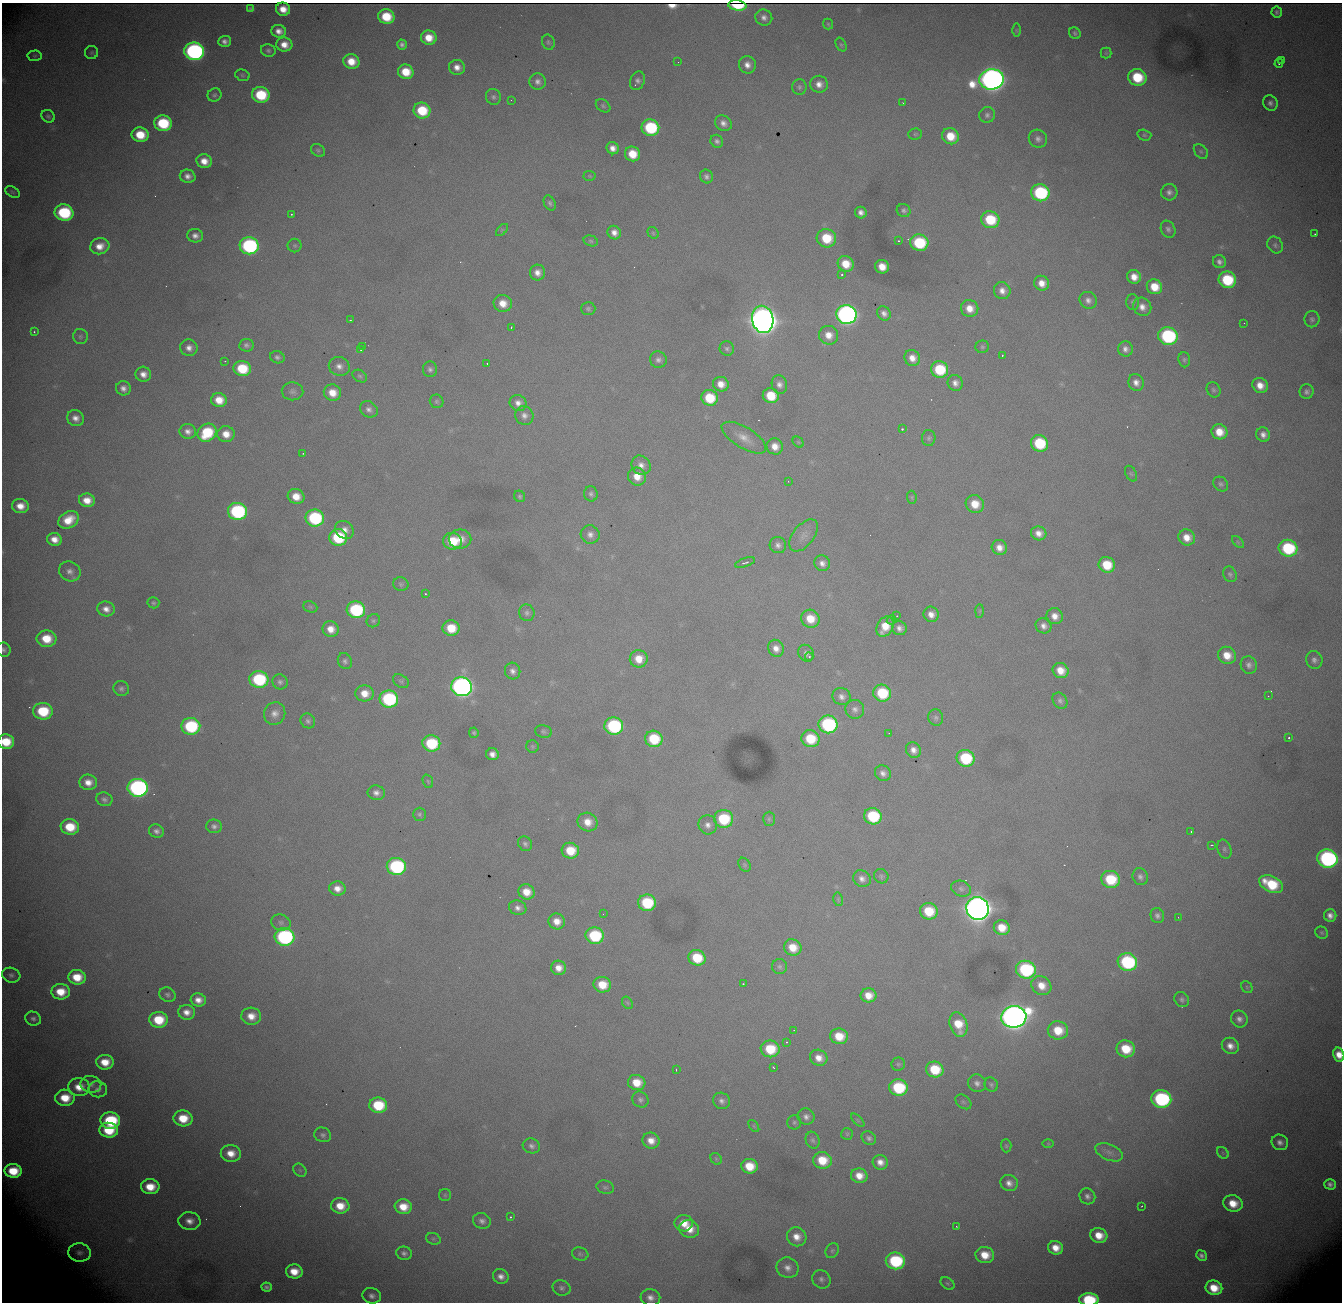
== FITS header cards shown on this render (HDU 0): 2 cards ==
NAXIS1  = 1340
NAXIS2  = 1300

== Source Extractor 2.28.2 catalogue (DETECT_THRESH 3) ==
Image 1340 x 1300 px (HDU 0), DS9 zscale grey, 1 PNG px = 1 image px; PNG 1344 x 1304 px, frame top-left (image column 1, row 1300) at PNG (2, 3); each listed source drawn as its Kron ellipse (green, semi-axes under 4 px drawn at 4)
Background 3130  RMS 33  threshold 98.6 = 3 sigma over >= 5 px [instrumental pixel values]
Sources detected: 420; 1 with non-positive FLUX_AUTO (blend fragments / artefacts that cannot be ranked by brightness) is neither listed nor drawn; the other 419 listed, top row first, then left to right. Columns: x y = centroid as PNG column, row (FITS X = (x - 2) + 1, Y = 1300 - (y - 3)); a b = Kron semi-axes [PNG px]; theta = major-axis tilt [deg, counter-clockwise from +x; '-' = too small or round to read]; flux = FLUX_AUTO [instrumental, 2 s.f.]
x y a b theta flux
737 5 9 5 -6 6.7e+04
251 9 4 3 - 3.3e+03
283 9 7 6 - 2.5e+04
1277 12 5 5 - 6.1e+03
386 17 8 7 - 7.8e+04
764 18 8 8 - 1.2e+04
828 24 5 5 - 3.0e+03
1016 30 6 4 -90 2.8e+03
279 31 7 6 - 1.7e+04
1075 33 6 5 - 4.7e+03
429 38 8 7 - 4.0e+04
225 41 6 5 - 1.1e+04
548 42 8 6 -66 4.8e+03
284 45 8 7 - 2.6e+04
402 45 5 5 - 7.4e+03
841 45 7 5 -62 4.0e+03
268 50 7 6 - 5.8e+03
194 51 10 9 - 7.4e+05
92 53 6 6 - 3.9e+03
1106 53 5 5 - 3.4e+03
35 56 7 5 2 4.0e+03
1282 60 3 2 - 5.4e+03
351 61 8 7 - 4.1e+04
678 62 2 2 - 2.3e+03
1279 63 4 3 - 3.4e+03
747 65 9 8 - 1.8e+04
457 67 8 7 - 1.9e+04
406 72 8 7 - 5.6e+04
242 75 7 5 -16 4.2e+03
1137 77 9 8 - 1.0e+05
992 79 12 10 5 2.5e+06
637 81 9 7 66 8.3e+03
538 82 8 8 - 1.2e+04
819 84 9 8 - 1.9e+04
799 87 7 7 - 6.5e+03
215 95 7 6 - 5.4e+03
261 95 9 8 - 1.3e+05
493 97 8 7 - 7.0e+03
511 100 3 2 - 1.0e+03
903 103 2 2 - 1.4e+03
1270 103 8 7 - 9.3e+03
603 106 8 5 -38 4.8e+03
422 110 8 8 - 9.1e+04
987 115 8 7 - 8.0e+03
48 116 7 6 - 5.6e+03
163 123 9 8 - 1.4e+05
723 123 9 7 -34 1.4e+04
650 128 9 8 - 1.9e+05
915 134 7 5 2 4.0e+03
140 135 8 7 - 6.6e+04
1144 135 7 5 -16 4.0e+03
950 136 8 8 - 5.2e+04
1038 139 9 8 - 1.1e+04
717 141 7 6 - 7.4e+03
613 148 6 6 - 1.6e+04
318 150 7 6 - 4.6e+03
1201 151 8 6 -49 5.4e+03
632 154 8 7 - 5.2e+04
204 161 8 7 - 2.8e+04
188 176 8 6 -14 1.4e+04
590 176 6 5 - 2.9e+03
706 177 7 6 - 7.7e+03
12 192 8 5 -27 3.8e+03
1169 192 8 8 - 1.1e+04
1040 193 9 8 - 2.4e+05
550 203 8 5 -65 5.5e+03
904 210 7 6 - 6.8e+03
861 212 6 5 - 1.2e+04
64 213 9 8 - 2.0e+05
291 214 2 2 - 1.9e+03
990 220 9 8 - 1.0e+05
1168 229 9 7 -61 7.9e+03
502 230 7 4 45 3.5e+03
614 233 7 6 - 1.6e+04
653 233 6 5 - 3.4e+03
1315 234 3 2 - 2.2e+03
195 236 8 7 - 1.3e+04
826 238 10 9 - 8.3e+04
591 241 7 5 -17 4.5e+03
899 241 3 2 - 2.4e+03
919 243 9 8 - 1.5e+05
295 245 7 7 - 4.6e+03
1275 245 9 7 -57 7.1e+03
100 246 10 8 15 2.8e+04
249 246 9 8 - 4.0e+05
1219 262 7 6 - 9.5e+03
846 264 8 7 - 4.6e+04
882 267 7 6 - 3.2e+04
537 273 8 7 - 1.8e+04
842 275 3 3 - 5.1e+03
1134 277 7 6 - 2.7e+04
1227 280 9 8 - 1.4e+05
1042 283 7 7 - 2.5e+04
1154 287 8 7 - 5.0e+04
1002 291 9 8 - 1.7e+04
1088 300 9 8 - 1.2e+04
1132 302 7 6 - 5.7e+03
503 303 9 8 - 3.3e+04
1142 307 9 8 - 1.9e+04
970 308 9 8 - 3.0e+04
588 309 7 6 - 5.6e+03
884 313 7 6 - 1.1e+04
846 314 10 9 - 1.2e+06
763 319 14 10 -79 4.6e+06
1312 319 8 7 - 6.7e+03
350 320 2 2 - 1.6e+03
1244 323 2 2 - 1.5e+03
511 328 3 2 - 8.0e+03
34 332 3 2 - 3.3e+03
829 335 10 9 - 2.7e+04
80 336 7 7 - 6.2e+03
1168 336 9 8 - 3.3e+05
246 345 7 6 - 7.8e+03
362 346 2 2 - 1.5e+03
982 347 7 6 - 4.7e+03
189 348 8 8 - 1.6e+04
727 349 7 7 - 6.3e+03
1125 349 7 7 - 1.2e+04
361 350 4 3 - 2.9e+03
1002 355 2 2 - 1.4e+03
277 357 7 6 - 6.9e+03
912 358 8 7 - 2.2e+04
658 360 8 8 - 9.6e+03
1184 360 7 6 - 5.1e+03
225 361 3 2 - 1.9e+03
487 364 2 2 - 2.0e+03
339 366 10 9 - 1.6e+04
242 369 8 7 - 9.6e+04
430 369 8 7 - 8.0e+03
940 369 8 8 - 1.2e+05
143 374 8 7 - 1.9e+04
360 376 8 5 -33 5.1e+03
1136 382 8 7 - 1.6e+04
955 383 8 7 - 1.4e+04
721 384 8 7 - 2.5e+04
779 384 9 7 -72 1.3e+04
1260 385 8 7 - 2.8e+04
123 388 7 7 - 1.4e+04
1213 390 8 6 -59 5.7e+03
293 391 11 9 -2 9.5e+03
1307 392 7 7 - 8.2e+03
332 393 9 8 - 3.6e+04
771 396 8 7 - 6.9e+04
710 398 8 8 - 8.3e+04
219 400 8 7 - 3.8e+04
437 401 7 6 - 5.2e+03
518 403 9 8 - 1.5e+04
369 409 9 7 -33 1.1e+04
524 415 9 9 - 1.3e+04
75 418 9 8 - 1.7e+04
902 429 3 3 - 7.6e+03
188 431 8 7 - 1.4e+04
1219 432 8 7 - 4.1e+04
207 433 10 8 40 1.2e+05
226 434 9 8 - 2.9e+04
1263 435 7 6 - 1.3e+04
744 438 25 10 -31 3.3e+04
929 438 8 7 - 5.7e+03
798 442 6 4 -45 3.5e+03
1039 443 9 8 - 1.3e+05
775 446 8 8 - 2.5e+04
303 453 2 2 - 1.6e+03
641 465 10 9 - 1.6e+04
1131 474 8 5 -62 3.9e+03
637 476 9 9 - 3.2e+04
788 481 3 2 - 2.9e+03
1221 484 8 6 -44 6.2e+03
591 494 7 6 - 6.3e+03
296 496 8 7 - 3.6e+04
520 496 6 5 - 4.2e+03
912 497 6 4 -83 3.3e+03
87 500 8 6 -10 3.2e+04
975 504 9 8 - 4.3e+04
20 506 8 7 - 3.0e+04
237 511 9 8 - 3.4e+05
315 518 9 8 - 2.3e+05
69 520 11 8 31 4.7e+04
344 530 10 8 -37 1.8e+04
1039 533 8 7 - 1.8e+04
590 535 9 9 - 1.4e+04
804 535 19 10 51 2.1e+04
338 537 9 8 - 1.5e+05
1187 537 8 8 - 2.8e+04
54 539 7 6 - 2.4e+04
460 539 11 9 0 2.9e+04
452 541 9 8 - 8.3e+04
1238 542 7 4 -45 4.0e+03
778 545 8 8 - 1.1e+04
999 547 8 7 - 2.0e+04
1288 548 9 8 - 1.9e+05
745 563 10 3 18 5.3e+03
822 563 8 7 - 1.3e+04
1107 565 8 7 - 7.0e+04
70 571 11 9 -29 1.5e+04
1230 574 8 6 -62 5.6e+03
401 584 7 7 - 5.4e+03
425 594 2 2 - 1.9e+03
153 603 6 5 - 4.8e+03
310 607 7 5 -21 4.2e+03
106 609 8 7 - 1.7e+04
356 610 9 8 - 2.4e+05
980 611 7 4 89 3.5e+03
527 613 8 7 - 7.8e+03
931 614 8 7 - 1.9e+04
897 616 3 2 - 2.0e+03
1055 616 8 8 - 2.1e+04
810 619 9 9 - 4.6e+04
891 620 5 4 - 3.5e+03
373 621 7 6 - 4.6e+03
1043 626 8 7 - 1.3e+04
885 627 11 7 59 4.5e+04
451 628 8 7 - 6.2e+04
899 628 7 7 - 1.2e+04
331 629 8 8 - 2.6e+04
46 639 10 8 -4 6.3e+04
776 648 9 7 -67 1.8e+04
4 650 7 6 - 6.5e+03
806 653 9 7 -60 9.4e+03
1227 655 9 8 - 3.8e+04
809 657 4 3 - 3.6e+03
639 659 9 9 - 3.9e+04
1314 660 9 8 - 9.6e+03
345 661 8 6 -61 7.1e+03
1249 665 9 8 - 1.0e+04
1061 670 8 7 - 3.5e+04
513 671 8 7 - 1.2e+04
259 679 9 8 - 2.1e+05
401 681 8 6 -33 5.0e+03
280 682 8 7 - 7.8e+03
462 687 10 9 - 1.3e+06
121 689 8 7 - 7.7e+03
365 693 9 8 - 3.3e+04
882 693 9 8 - 1.2e+05
1268 696 2 2 - 4.0e+03
842 697 9 8 - 1.2e+04
389 699 9 8 - 2.7e+05
1060 701 9 6 -57 7.6e+03
855 709 9 9 - 1.2e+04
43 711 10 8 -6 1.2e+05
275 714 11 10 - 1.9e+04
936 718 8 7 - 6.9e+03
308 721 8 7 - 6.8e+03
828 724 9 9 - 3.0e+05
191 726 9 8 - 2.0e+05
614 726 9 8 - 2.8e+05
543 731 8 6 -12 5.3e+03
474 733 5 4 - 4.0e+03
889 733 2 2 - 3.4e+03
1289 738 3 2 - 2.9e+03
654 739 9 8 - 1.0e+05
810 739 9 8 - 8.7e+04
6 742 8 7 - 7.0e+04
431 743 9 8 - 1.4e+05
532 746 6 6 - 3.7e+03
913 750 8 7 - 1.6e+04
492 754 6 6 - 1.5e+04
965 758 9 8 - 1.4e+05
883 773 8 7 - 1.2e+04
428 781 7 5 -69 3.8e+03
88 782 9 8 - 2.5e+04
138 788 10 9 - 7.4e+05
376 793 8 7 - 1.3e+04
104 799 8 6 -19 8.5e+03
419 814 6 6 - 4.9e+03
873 816 9 8 - 1.5e+05
724 819 9 9 - 1.3e+05
769 819 7 6 - 4.7e+03
588 822 10 9 - 3.2e+04
708 825 10 9 - 1.4e+04
214 826 8 6 -9 9.1e+03
70 827 9 7 -8 7.5e+04
156 831 8 6 -22 1.0e+04
1191 831 3 3 - 2.5e+03
525 844 8 6 -51 7.1e+03
1211 845 3 2 - 2.3e+03
1224 849 10 6 -72 6.7e+03
570 851 9 8 - 6.5e+04
1327 859 10 9 - 5.6e+05
744 865 7 5 -57 3.6e+03
396 867 9 8 - 3.3e+05
881 876 7 7 - 5.3e+03
1140 877 8 7 - 9.0e+03
862 879 9 8 - 1.3e+04
1110 879 9 8 - 1.1e+05
1271 884 12 8 -26 1.1e+05
337 888 8 7 - 2.2e+04
961 889 10 7 -23 8.8e+03
526 892 8 7 - 3.7e+04
838 899 7 4 -80 3.4e+03
647 903 9 8 - 1.4e+05
518 908 9 7 -19 1.2e+04
977 908 12 11 - 3.9e+06
929 911 9 8 - 7.7e+04
603 914 2 2 - 1.3e+03
1330 915 6 6 - 1.4e+04
1157 916 7 6 - 8.9e+03
1178 917 3 2 - 3.2e+03
557 921 8 8 - 2.6e+04
281 922 10 8 -16 8.3e+03
1002 928 8 7 - 4.5e+04
1322 933 6 5 - 4.4e+03
595 936 9 8 - 1.6e+05
284 937 10 8 -6 4.6e+05
793 947 9 8 - 4.4e+04
697 958 9 7 -24 8.5e+04
1127 962 10 9 - 2.8e+05
779 967 7 7 - 6.4e+03
559 968 7 7 - 2.4e+04
1026 970 10 9 - 2.8e+05
11 975 9 7 -18 8.0e+03
77 977 9 7 -7 5.6e+04
743 984 3 3 - 2.7e+03
602 985 9 8 - 5.4e+04
1041 986 10 9 - 3.3e+04
1247 987 6 5 - 3.4e+03
61 992 9 7 -2 5.3e+04
167 995 8 7 - 7.2e+03
868 995 8 7 - 3.2e+04
198 1000 7 6 - 2.1e+04
1182 1000 8 7 - 6.6e+03
627 1003 7 5 -59 3.6e+03
187 1012 8 7 - 2.1e+04
251 1016 10 8 -3 3.0e+04
1014 1017 12 11 - 3.1e+06
33 1019 8 7 - 8.3e+03
1239 1019 9 8 - 1.2e+04
159 1020 9 8 - 8.2e+04
958 1024 12 8 -72 5.6e+04
794 1030 3 3 - 1.3e+03
1058 1030 10 9 - 6.0e+04
839 1036 9 8 - 5.4e+04
787 1042 3 3 - 4.3e+03
1230 1046 9 8 - 2.0e+04
770 1049 9 8 - 9.0e+04
1126 1049 9 8 - 7.4e+04
1339 1055 7 5 -76 2.7e+04
819 1058 9 8 - 2.4e+04
105 1062 9 7 -3 4.5e+04
898 1064 7 6 - 4.5e+03
773 1067 3 2 - 1.9e+03
935 1069 9 8 - 8.9e+04
676 1070 2 2 - 1.4e+03
637 1082 9 7 -14 4.6e+04
977 1083 9 8 - 1.2e+04
91 1084 10 8 -9 1.2e+04
991 1085 7 6 - 5.0e+03
79 1087 11 9 -7 3.7e+04
898 1088 9 8 - 1.6e+05
98 1089 9 8 - 1.0e+04
65 1098 10 8 0 6.1e+04
1161 1099 10 8 -13 3.6e+05
640 1100 9 7 -39 7.7e+03
721 1101 8 8 - 1.0e+04
963 1102 9 6 -40 5.1e+03
378 1105 9 7 -7 1.1e+05
806 1117 8 8 - 1.2e+04
183 1118 9 8 - 6.4e+04
858 1120 8 3 -45 3.1e+03
110 1121 10 8 -2 1.8e+05
794 1122 7 7 - 5.1e+03
754 1126 7 3 -53 2.7e+03
109 1130 9 7 -6 9.4e+04
847 1134 6 6 - 4.1e+03
323 1135 8 7 - 7.5e+03
869 1138 8 6 -31 7.2e+03
813 1140 8 7 - 6.8e+03
651 1141 8 8 - 2.6e+04
1280 1142 8 7 - 1.2e+04
1048 1144 6 4 -1 2.7e+03
531 1146 9 7 -18 9.4e+03
1006 1146 6 5 - 3.7e+03
1109 1152 14 8 -22 1.5e+04
231 1153 10 8 -7 3.4e+04
1223 1153 6 5 - 4.5e+03
716 1159 6 5 - 3.5e+03
822 1160 9 8 - 6.4e+04
880 1162 8 7 - 2.0e+04
749 1166 8 7 - 5.7e+04
300 1170 7 5 -45 4.3e+03
13 1171 8 7 - 6.9e+04
859 1176 8 7 - 3.1e+04
1009 1183 9 8 - 1.6e+04
1330 1184 6 5 - 9.1e+03
150 1187 9 7 -4 5.4e+04
605 1187 9 6 -16 5.9e+03
445 1195 6 6 - 3.6e+03
1087 1196 8 7 - 1.0e+04
1233 1203 10 8 -17 4.6e+04
340 1206 9 7 -7 4.3e+04
1142 1206 3 2 - 1.5e+03
403 1207 8 7 - 4.4e+04
510 1217 3 2 - 3.6e+03
189 1221 11 9 -5 2.2e+04
482 1221 9 7 -20 1.1e+04
684 1223 9 8 - 3.4e+04
956 1226 2 2 - 1.6e+03
689 1229 10 8 -18 3.5e+04
1099 1235 8 7 - 4.0e+04
797 1237 10 9 - 2.6e+04
433 1239 7 5 -20 4.7e+03
1056 1248 7 6 - 3.2e+04
832 1251 8 6 56 5.4e+03
79 1253 11 9 -5 1.2e+04
404 1253 8 6 -18 8.7e+03
580 1254 8 6 -17 5.0e+03
985 1255 9 8 - 4.5e+04
1201 1255 6 5 - 8.1e+03
895 1261 9 8 - 2.1e+05
788 1268 11 10 - 1.8e+04
294 1271 8 7 - 4.3e+04
501 1276 8 7 - 1.5e+04
821 1279 10 8 -49 1.0e+04
947 1283 8 5 -38 4.4e+03
266 1287 5 4 - 6.8e+03
562 1288 9 7 -21 7.8e+03
1214 1288 8 7 - 5.4e+04
372 1296 9 7 -16 1.2e+04
650 1298 10 8 -7 1.6e+04
1089 1299 10 6 -1 1.6e+05
At the frame edge (FLAGS 8, measured only in part): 5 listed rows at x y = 737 5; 4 650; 6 742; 1339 1055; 1089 1299
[1 non-positive-flux detection neither listed nor drawn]